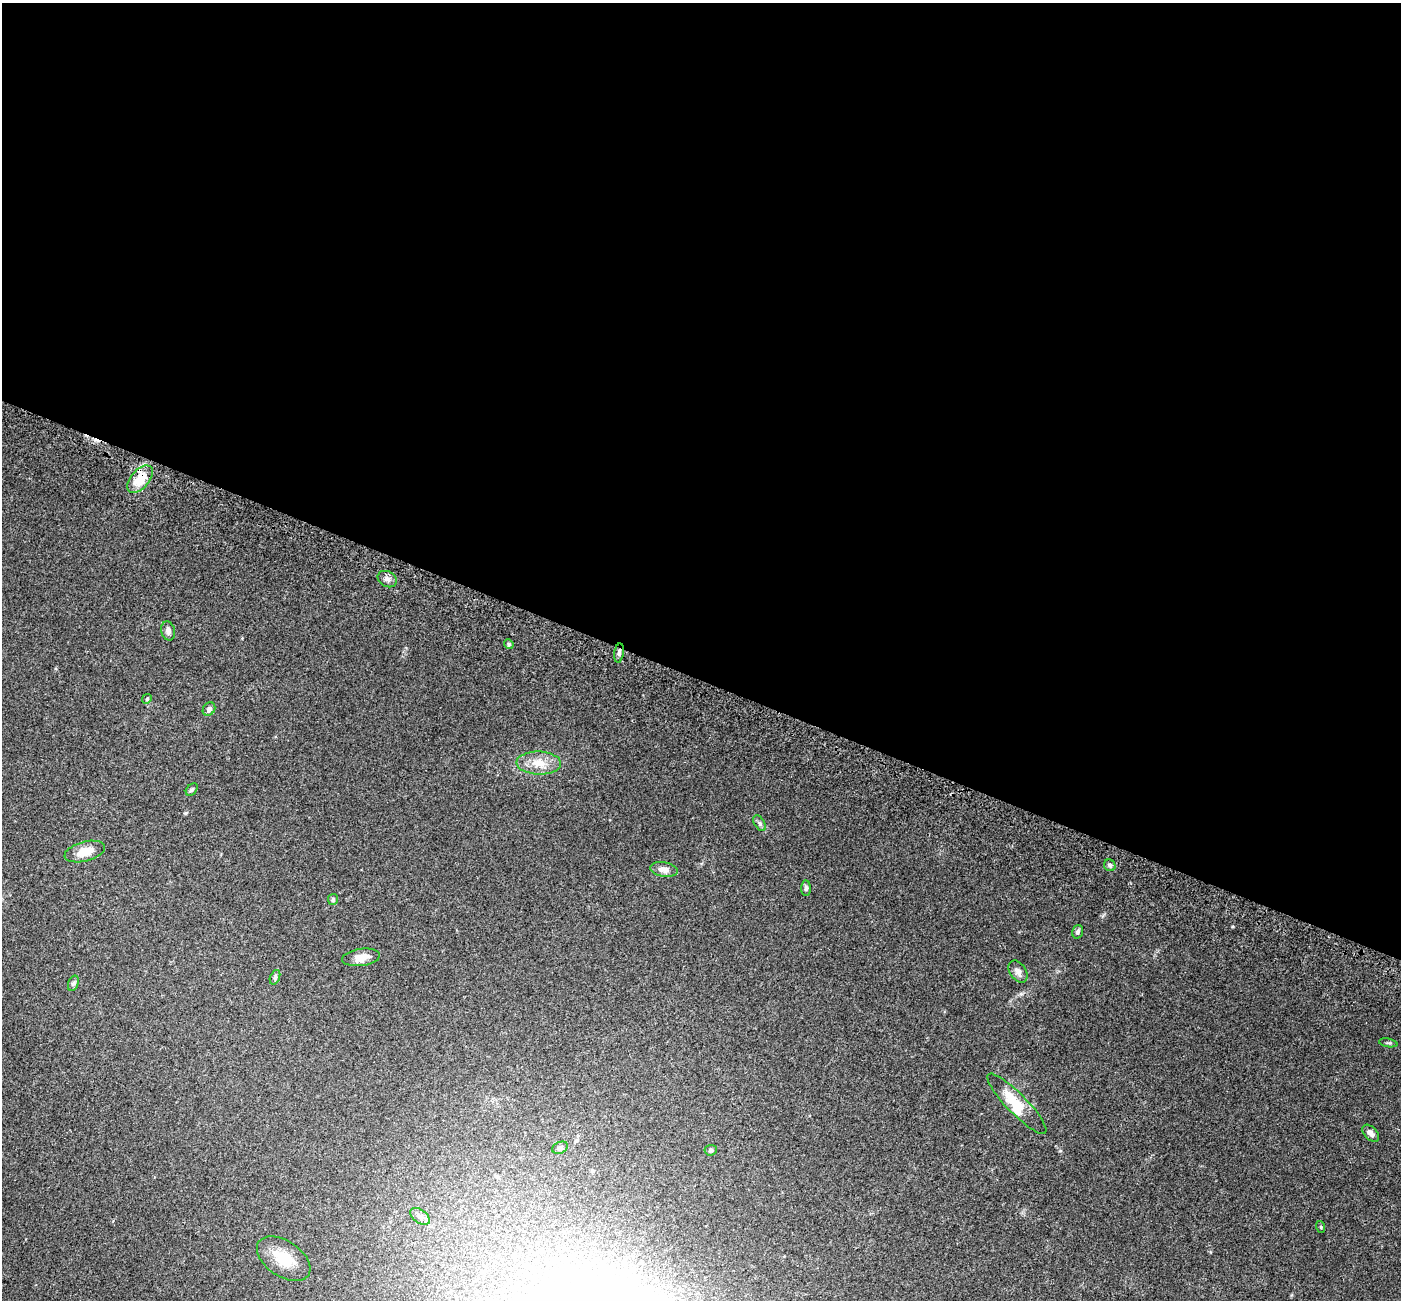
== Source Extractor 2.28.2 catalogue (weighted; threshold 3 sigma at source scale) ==
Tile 3 of 4 x 4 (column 3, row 1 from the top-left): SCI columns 2896-4294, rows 4286-5583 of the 5784 x 5909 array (HDU 1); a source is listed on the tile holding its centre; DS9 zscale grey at full resolution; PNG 1403 x 1302 px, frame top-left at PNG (2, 3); each listed source drawn as its Kron ellipse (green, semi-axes under 4 px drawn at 4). Shown black and unused: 52% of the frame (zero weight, under 3 of 5 exposures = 6% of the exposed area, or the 3 px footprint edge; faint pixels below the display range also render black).
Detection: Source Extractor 2.28.2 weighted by HDU 2 'WHT'; one run over the whole footprint, this tile lists its part. Background 0.0306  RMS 0.0029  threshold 0.0129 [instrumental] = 3 sigma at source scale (4.5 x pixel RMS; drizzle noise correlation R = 1.50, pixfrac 1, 0.0396/0.0396 arcsec/px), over >= 5 px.
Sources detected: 30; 2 inside a brighter object's white glare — neither listed nor drawn; the other 28 listed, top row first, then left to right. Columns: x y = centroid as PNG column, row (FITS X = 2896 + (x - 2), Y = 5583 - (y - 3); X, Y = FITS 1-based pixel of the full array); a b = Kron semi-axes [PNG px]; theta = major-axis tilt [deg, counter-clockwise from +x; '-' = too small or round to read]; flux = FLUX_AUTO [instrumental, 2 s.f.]
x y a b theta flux
140 479 16 9 50 6.4
387 579 10 7 -29 1.2
168 631 9 7 -77 1.1
509 644 5 4 - 0.41
619 653 9 4 83 0.84
147 699 5 4 - 0.35
209 709 7 6 - 0.96
539 763 22 11 -2 4.3
192 790 7 5 49 0.46
760 823 9 5 -58 0.65
85 852 20 9 15 4.4
1110 865 6 5 - 0.68
664 869 14 7 -10 1.7
806 888 7 5 89 0.55
333 900 5 5 - 0.49
1078 932 7 5 72 0.63
361 957 19 8 7 2.5
1018 972 12 8 -56 1.2
275 977 7 4 66 0.49
73 983 8 5 70 0.52
1388 1043 9 3 -10 0.35
1017 1104 41 10 -46 5
1371 1133 10 6 -45 1.2
560 1148 8 5 25 0.7
711 1150 6 5 - 0.55
420 1216 11 6 -35 1.1
1321 1227 6 4 -71 0.3
284 1259 30 17 -34 6.7
Overlapping masked pixels (flux is a lower limit): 2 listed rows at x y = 140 479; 619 653